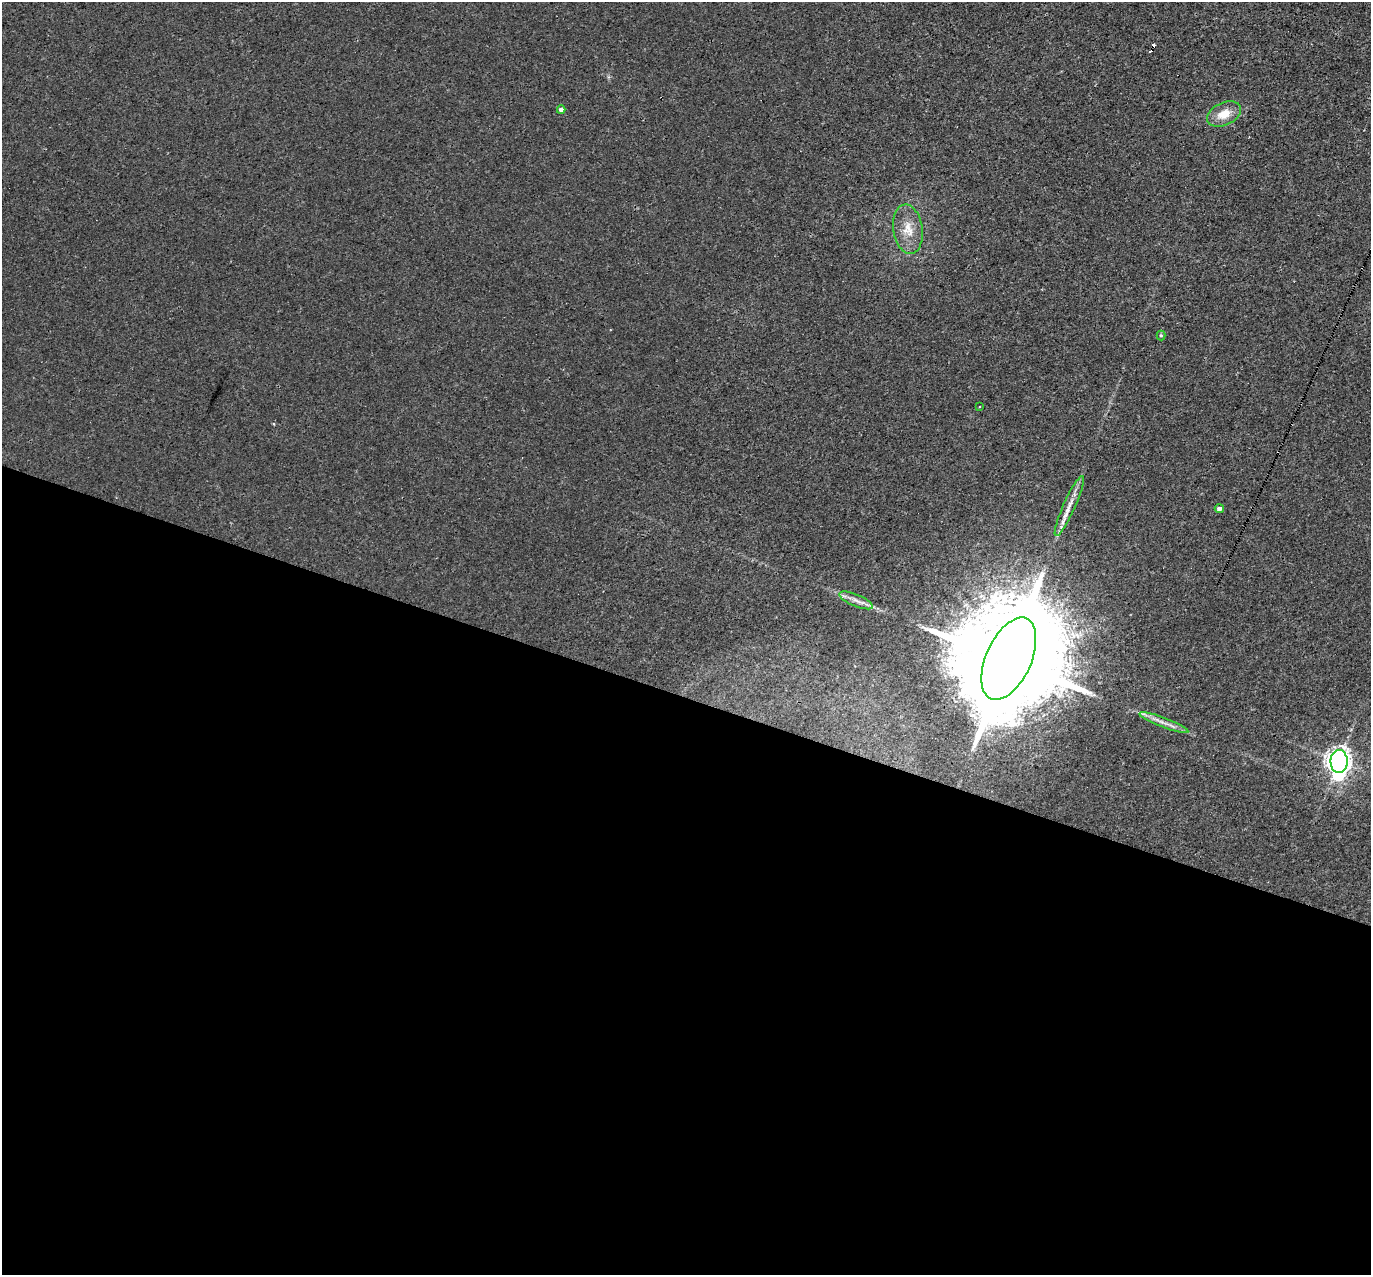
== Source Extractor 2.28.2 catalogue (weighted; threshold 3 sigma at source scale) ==
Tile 14 of 4 x 4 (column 2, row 4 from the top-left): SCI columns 1370-2738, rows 267-1539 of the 5475 x 5491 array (HDU 1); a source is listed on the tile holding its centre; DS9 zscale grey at full resolution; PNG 1373 x 1277 px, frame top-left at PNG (2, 2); each listed source drawn as its Kron ellipse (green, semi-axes under 4 px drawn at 4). Shown black and unused: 45% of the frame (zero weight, under 3 of 4 exposures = <1% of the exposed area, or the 3 px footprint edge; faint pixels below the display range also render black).
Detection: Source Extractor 2.28.2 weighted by HDU 2 'WHT'; one run over the whole footprint, this tile lists its part. Background 0.0011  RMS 0.0017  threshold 0.00757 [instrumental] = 3 sigma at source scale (4.5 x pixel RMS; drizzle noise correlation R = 1.50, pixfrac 1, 0.05/0.05 arcsec/px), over >= 5 px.
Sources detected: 15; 1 inside a brighter object's white glare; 2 cosmic-ray / hot-pixel residue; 1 long thin detection or spike segment (spike, bleed or trail) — neither listed nor drawn; the other 11 listed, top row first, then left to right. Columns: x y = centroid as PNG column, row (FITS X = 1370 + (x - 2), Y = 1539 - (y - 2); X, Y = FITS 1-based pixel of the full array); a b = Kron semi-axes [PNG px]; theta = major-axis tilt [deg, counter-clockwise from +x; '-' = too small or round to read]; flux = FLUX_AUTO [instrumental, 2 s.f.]
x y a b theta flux
561 110 4 4 - 0.72
1224 114 18 11 24 2.8
908 229 25 14 -81 3.3
1161 335 5 4 - 0.22
979 406 3 3 - 2.8
1069 506 33 6 66 2.2
1219 509 5 4 - 0.7
856 600 18 6 -22 1.2
1009 659 44 22 66 9900
1164 723 26 5 -20 1.4
1339 761 11 8 88 150
Overlapping masked pixels (flux is a lower limit): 1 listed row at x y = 1009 659